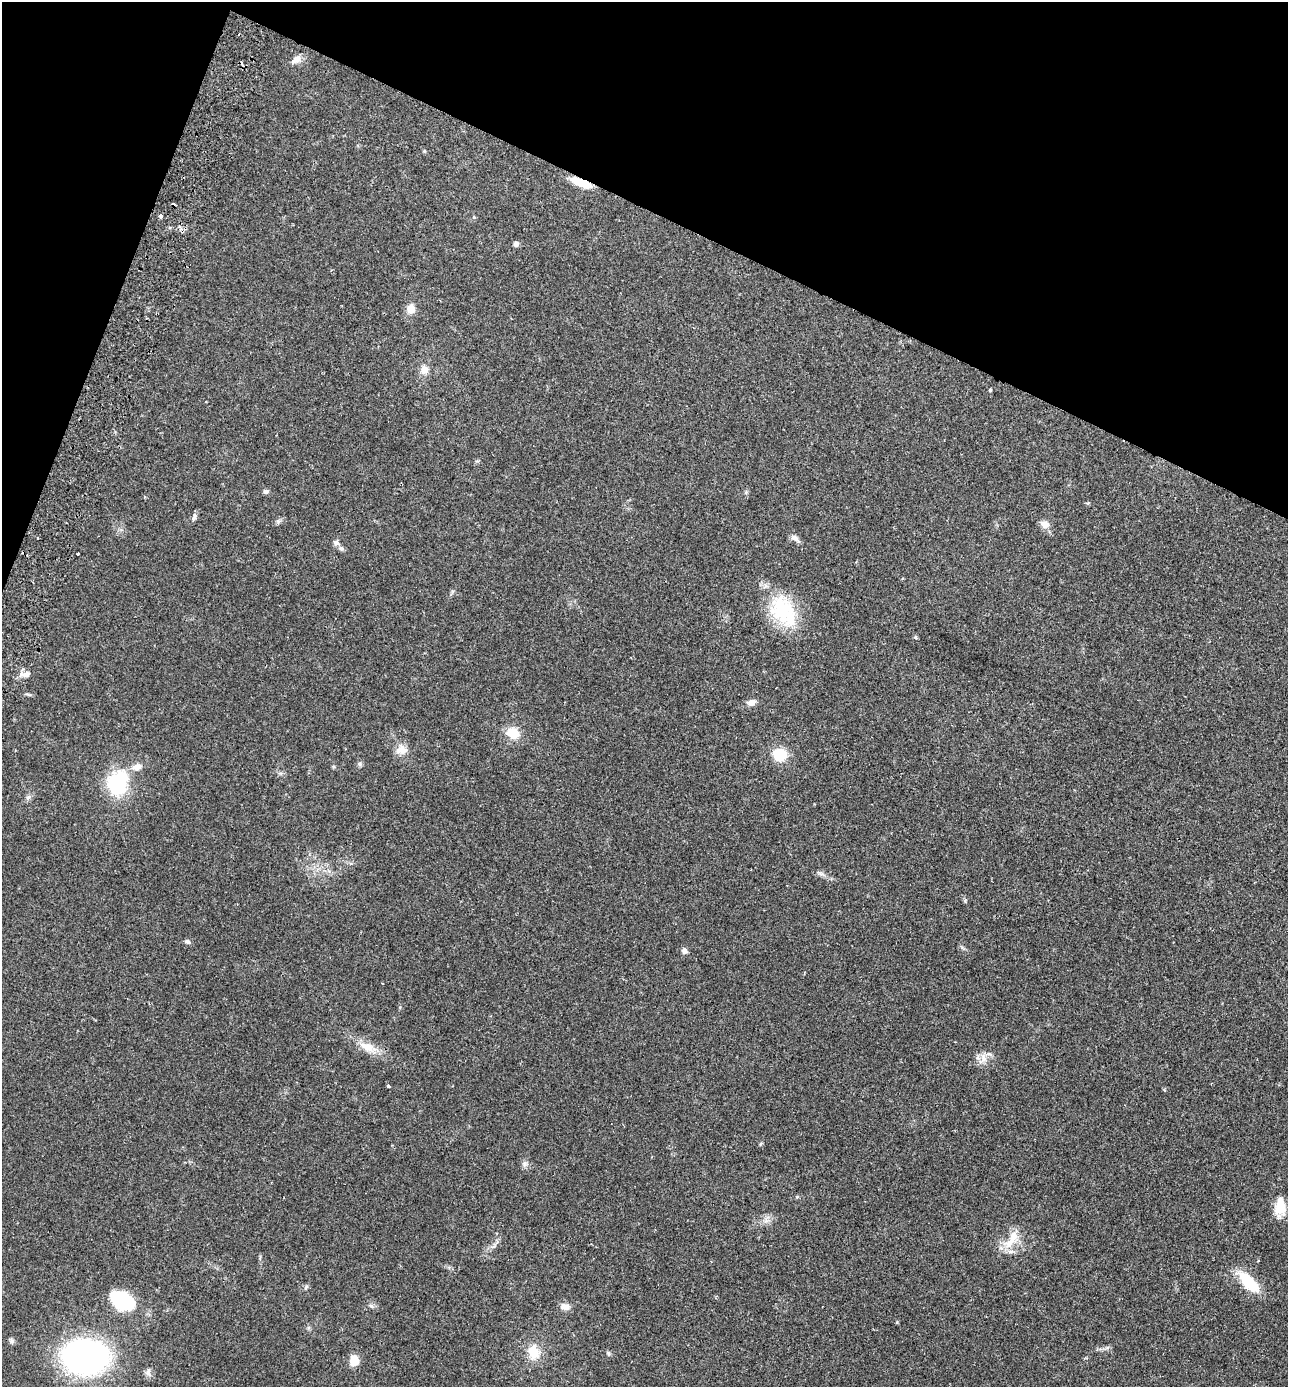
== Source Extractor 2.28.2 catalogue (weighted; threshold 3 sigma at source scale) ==
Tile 2 of 4 x 4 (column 2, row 1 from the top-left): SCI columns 1481-2766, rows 4185-5569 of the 5665 x 5596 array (HDU 1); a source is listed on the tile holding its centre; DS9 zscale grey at full resolution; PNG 1290 x 1389 px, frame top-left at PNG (2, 2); no overlay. Shown black and unused: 19% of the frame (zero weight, under 2 of 3 exposures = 3% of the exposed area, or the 3 px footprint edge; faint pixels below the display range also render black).
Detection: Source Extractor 2.28.2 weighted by HDU 2 'WHT'; one run over the whole footprint, this tile lists its part. Background 0.12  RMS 0.0084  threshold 0.0378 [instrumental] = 3 sigma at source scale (4.5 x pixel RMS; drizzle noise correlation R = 1.50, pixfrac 1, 0.05/0.05 arcsec/px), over >= 5 px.
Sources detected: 51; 3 inside a brighter object's white glare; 1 cosmic-ray / hot-pixel residue — not listed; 1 inside a brighter listed object's ellipse — not listed separately; the other 46 listed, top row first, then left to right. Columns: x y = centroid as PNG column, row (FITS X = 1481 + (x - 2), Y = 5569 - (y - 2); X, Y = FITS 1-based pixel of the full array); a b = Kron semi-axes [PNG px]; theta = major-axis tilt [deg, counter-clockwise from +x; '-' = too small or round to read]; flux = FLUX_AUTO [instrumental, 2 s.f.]
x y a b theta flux
296 60 15 8 36 5.4
581 183 22 7 -21 20
161 216 4 3 - 4.2
516 244 6 6 - 2.5
411 309 10 9 - 7.9
424 370 11 10 - 6.3
990 390 4 3 - 1.1
266 491 6 5 - 2.2
194 517 10 5 77 2.2
1045 524 11 10 - 5.6
795 538 13 6 -34 3.5
336 543 8 7 - 2.7
78 553 3 2 - 1.3
783 611 44 29 -58 52
915 637 5 4 - 1.1
26 674 10 8 10 4.7
752 702 10 7 14 4.7
513 733 14 11 -31 16
402 750 18 10 2 7.4
780 754 11 10 - 25
360 764 7 5 -23 1.6
137 767 12 8 13 5.8
116 785 17 13 -52 58
28 797 8 5 44 2
821 874 11 4 -22 2.4
187 942 7 6 - 2.1
684 951 7 6 - 2.9
368 1047 24 11 -19 13
983 1058 14 8 -74 5.9
388 1086 5 4 - 1.2
524 1164 9 7 -76 2.7
1280 1206 23 13 88 14
1011 1239 34 12 57 16
1258 1261 3 3 - 0.71
1248 1282 31 14 -53 26
306 1287 7 4 46 1.4
128 1302 22 12 16 40
371 1306 7 5 -43 1.8
565 1307 11 8 -5 5.1
897 1322 4 4 - 0.78
11 1341 8 5 -59 1.8
533 1352 18 14 -73 16
608 1353 7 4 -71 1.2
85 1357 39 30 -1 240
354 1361 9 8 - 13
148 1372 12 6 79 2.9
Overlapping masked pixels (flux is a lower limit): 1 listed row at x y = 581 183
Unlisted compact peaks at least as high as the median listed source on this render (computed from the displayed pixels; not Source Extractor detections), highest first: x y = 965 901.